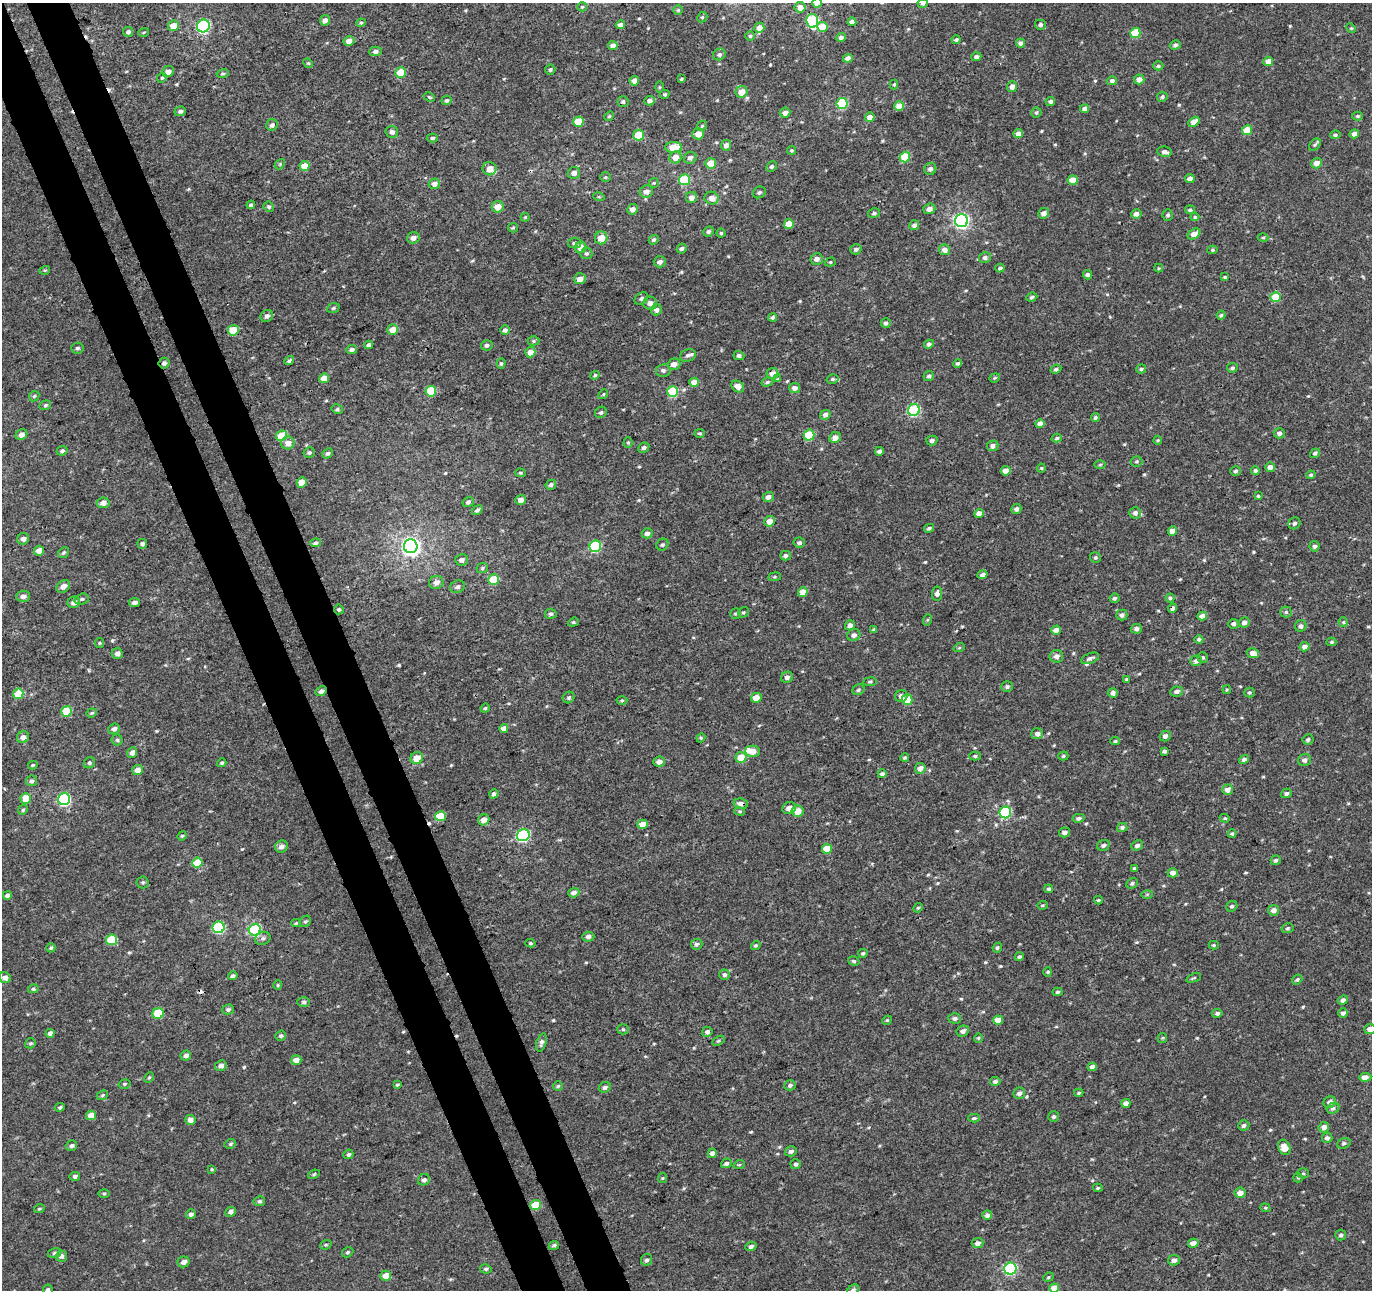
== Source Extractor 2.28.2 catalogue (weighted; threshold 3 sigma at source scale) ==
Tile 11 of 4 x 4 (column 3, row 3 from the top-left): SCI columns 2797-4166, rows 1421-2708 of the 5660 x 5457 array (HDU 1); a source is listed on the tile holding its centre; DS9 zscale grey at full resolution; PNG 1374 x 1292 px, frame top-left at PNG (2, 3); each listed source drawn as its Kron ellipse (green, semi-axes under 4 px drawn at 4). Shown black and unused: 6% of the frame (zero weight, under 3 of 4 exposures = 5% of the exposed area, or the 3 px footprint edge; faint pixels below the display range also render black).
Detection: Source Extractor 2.28.2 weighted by HDU 2 'WHT'; one run over the whole footprint, this tile lists its part. Background 0.00192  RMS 0.0036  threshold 0.0161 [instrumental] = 3 sigma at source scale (4.5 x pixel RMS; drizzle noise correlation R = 1.50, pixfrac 1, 0.0396/0.0396 arcsec/px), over >= 5 px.
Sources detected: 569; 4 cosmic-ray / hot-pixel residue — neither listed nor drawn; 4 inside a brighter listed object's ellipse — not listed separately; of the other 561, all 500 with FLUX_AUTO >= 0.386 (the completeness limit of this list) listed and drawn (61 fainter detections not listed), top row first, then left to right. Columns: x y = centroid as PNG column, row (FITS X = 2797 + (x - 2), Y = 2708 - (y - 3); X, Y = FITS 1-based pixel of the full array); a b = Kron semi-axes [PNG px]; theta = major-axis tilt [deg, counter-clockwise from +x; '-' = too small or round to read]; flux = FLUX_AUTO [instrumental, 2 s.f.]
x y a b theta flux
817 3 4 4 - 4.3
923 3 5 5 - 0.73
582 7 5 4 - 0.44
800 7 5 5 - 3
678 10 5 5 - 0.47
702 17 5 4 - 0.53
325 20 5 5 - 1.6
812 21 7 6 - 33
852 22 4 4 - 1.5
361 23 4 4 - 0.43
620 25 5 4 - 1.5
1040 25 5 5 - 0.88
173 26 5 5 - 4.2
203 26 6 6 - 49
823 27 5 5 - 5.9
759 28 5 5 - 2.8
1351 28 5 4 - 0.39
128 32 5 5 - 0.95
144 32 5 3 - 0.39
1135 33 5 5 - 10
750 36 5 5 - 0.53
841 37 5 4 - 1.1
956 40 4 4 - 0.75
349 41 5 5 - 2.3
1020 43 4 4 - 1.2
613 45 5 4 - 1.8
1175 45 5 4 - 0.8
376 51 6 5 - 1.1
719 54 6 5 - 0.94
976 57 5 4 - 1.3
848 58 5 4 - 1.7
1268 61 5 4 - 3.1
308 63 5 4 - 0.43
1158 66 5 4 - 0.66
550 70 5 5 - 0.66
168 71 6 5 - 2.4
401 72 5 5 - 7.5
223 73 6 4 14 0.59
162 78 5 4 - 0.5
681 79 3 3 - 0.44
1139 79 5 5 - 2.4
634 81 5 4 - 2.2
1112 81 5 4 - 1
894 84 5 4 - 0.45
660 87 5 4 - 0.42
1012 87 5 5 - 2
742 92 6 5 - 4.9
665 94 5 4 - 0.55
429 97 6 3 -27 0.42
1162 97 5 4 - 0.81
447 100 5 4 - 0.67
649 101 5 4 - 1.4
1050 101 5 4 - 0.79
623 102 5 5 - 0.71
842 104 5 5 - 22
899 106 5 5 - 5.3
1085 109 4 4 - 1.6
180 111 6 5 - 1.1
1036 112 5 5 - 0.62
785 113 5 5 - 1.8
609 116 5 4 - 0.43
1358 116 5 4 - 0.66
870 117 5 4 - 2.5
578 122 5 5 - 8.7
1194 122 6 4 38 3.3
272 125 6 5 - 1.1
702 126 6 4 45 0.5
1247 130 5 5 - 6.1
392 132 6 5 - 1.4
698 134 6 5 - 3.2
1018 134 5 4 - 2
1354 134 4 4 - 2.1
638 135 5 5 - 9.3
1335 135 5 4 - 0.61
432 138 5 4 - 0.57
726 145 5 5 - 1.8
1315 145 7 5 49 0.64
674 147 8 5 -1 7.7
792 150 4 4 - 0.52
1165 152 8 5 -8 1.4
676 157 6 6 - 3.3
905 157 5 5 - 13
690 158 6 6 - 1.2
711 163 5 5 - 5
1316 163 5 5 - 2.4
280 164 6 4 48 0.45
305 166 5 5 - 5.6
771 166 6 5 - 0.72
490 169 7 6 - 3.1
930 169 6 6 - 1.3
574 173 6 6 - 1.5
605 177 5 4 - 0.47
1190 178 5 4 - 1.5
684 180 5 5 - 15
1073 180 5 4 - 4.4
654 183 5 5 - 0.48
434 184 6 5 - 1.9
646 192 7 6 - 1.8
759 192 7 5 29 0.87
599 197 6 3 -17 0.45
691 197 5 5 - 2.3
712 198 7 6 - 2.5
251 205 4 3 - 0.82
269 207 5 5 - 0.74
498 207 6 5 - 3.8
632 209 5 5 - 2.2
929 209 6 5 - 1.8
1190 210 5 4 - 0.67
874 213 6 4 14 0.59
1044 213 5 5 - 2.1
1136 214 5 5 - 1.7
1168 215 5 5 - 0.81
525 217 4 4 - 0.4
1195 217 4 4 - 0.43
961 221 6 6 - 90
789 224 5 5 - 4.3
914 225 5 4 - 1.1
513 228 5 4 - 0.44
708 231 5 5 - 0.8
721 233 4 4 - 0.49
1194 234 7 4 36 3.3
1263 237 5 3 - 0.43
413 238 6 5 - 1.7
601 238 6 6 - 4.7
654 240 5 4 - 0.74
575 243 7 5 9 1
581 247 6 5 - 4.4
682 249 5 4 - 0.87
856 249 6 5 - 0.97
945 250 5 5 - 2.5
1212 250 5 4 - 0.5
586 253 6 5 - 0.75
985 258 6 5 - 1
817 259 6 6 - 1.6
660 262 6 5 - 1.3
830 262 5 4 - 0.5
1000 268 4 4 - 0.79
1159 268 4 4 - 0.39
45 270 5 3 - 0.42
1088 275 4 4 - 0.96
1225 277 4 3 - 0.45
580 279 6 5 - 2.8
1032 297 5 4 - 0.62
1276 297 5 5 - 11
641 298 7 5 33 0.9
650 303 7 6 - 2.1
333 308 6 5 - 0.58
656 310 6 5 - 1.5
1221 315 4 4 - 0.5
267 316 6 6 - 1.2
773 317 4 4 - 0.65
886 323 5 5 - 1
233 330 5 5 - 7.6
393 330 5 5 - 4.4
505 330 5 4 - 1.1
534 341 6 4 1 0.58
929 344 5 4 - 0.86
369 345 4 4 - 0.97
487 345 6 5 - 0.98
77 348 6 5 - 0.74
352 350 5 4 - 0.98
530 352 5 5 - 3.8
688 355 8 6 19 1.1
739 356 5 4 - 0.88
289 361 5 3 - 0.71
164 363 5 5 - 1
958 363 5 4 - 0.68
501 364 5 4 - 0.57
674 364 6 5 - 2.1
1232 368 5 4 - 0.82
1056 369 5 4 - 0.8
1141 369 5 4 - 0.69
663 370 7 6 - 0.97
772 373 6 5 - 2.5
595 375 5 4 - 0.54
929 376 5 5 - 0.82
324 378 5 4 - 4.2
995 378 5 4 - 0.46
778 379 3 3 - 0.4
833 379 6 4 14 0.59
694 382 5 4 - 3.5
767 382 6 4 18 0.63
738 386 7 5 -37 2.4
794 388 5 5 - 1.6
431 391 5 5 - 14
673 391 5 5 - 19
603 394 5 4 - 0.47
34 396 6 4 44 0.55
45 405 6 4 21 0.58
337 409 6 4 -12 0.66
914 410 6 6 - 37
601 412 6 5 - 0.69
825 415 5 4 - 1.3
1095 417 4 4 - 0.61
1040 424 4 4 - 2.9
700 433 5 4 - 0.56
1279 433 5 5 - 1.2
21 435 6 5 - 1.6
809 435 5 5 - 14
281 436 5 5 - 7.8
835 437 6 5 - 2.1
1057 438 5 4 - 0.54
932 440 6 5 - 1
1158 440 4 4 - 0.41
628 442 5 4 - 0.45
288 443 7 6 - 2.6
993 446 6 5 - 1.3
644 448 6 5 - 0.92
62 451 5 4 - 0.72
879 451 4 4 - 0.94
309 453 6 5 - 0.65
328 453 6 4 40 0.77
1315 453 5 4 - 0.69
1136 461 6 5 - 0.61
1100 465 6 4 2 0.41
1270 467 5 5 - 1.8
1041 468 4 4 - 0.4
1255 470 4 4 - 0.67
1006 471 5 4 - 3.4
1236 471 5 5 - 0.75
520 473 5 4 - 0.46
1311 475 4 4 - 0.64
302 483 5 5 - 3.5
551 485 5 4 - 0.8
1258 496 4 4 - 0.44
768 497 5 4 - 1.9
521 500 5 5 - 2.5
468 502 6 5 - 0.85
103 503 6 5 - 1.9
1016 509 5 4 - 1.1
477 510 6 4 37 0.81
979 513 4 4 - 2.3
1135 513 5 5 - 1.3
769 521 5 5 - 2.6
1294 523 6 5 - 0.87
929 528 5 4 - 0.74
1172 531 5 4 - 2.8
647 533 5 5 - 1.3
23 539 6 5 - 1.5
315 543 5 4 - 0.74
799 543 5 5 - 0.93
142 544 5 5 - 0.96
662 545 6 5 - 0.68
411 546 7 6 - 160
595 546 6 5 - 32
1314 546 5 5 - 0.97
39 551 5 5 - 2.6
63 553 6 5 - 0.6
785 556 5 4 - 0.84
1095 557 5 5 - 0.59
462 560 6 5 - 1.3
482 568 6 5 - 0.59
982 575 5 4 - 1.2
775 577 6 3 8 0.49
493 579 5 5 - 11
436 582 7 6 - 2.1
63 586 7 5 36 2
458 587 7 6 - 1.1
803 592 5 5 - 4.1
937 594 7 5 84 1.3
23 596 7 5 4 1.5
1114 598 5 4 - 0.86
1170 598 4 4 - 0.56
82 599 7 5 17 0.78
74 602 6 5 - 1.7
134 603 5 4 - 1.3
1173 608 5 4 - 1.2
339 609 5 5 - 0.67
743 612 5 4 - 0.52
1286 612 5 5 - 0.67
736 613 6 5 - 0.58
551 614 6 5 - 0.79
1122 615 5 5 - 1
1202 616 5 4 - 2
927 620 6 4 71 0.45
573 622 5 4 - 0.52
1244 622 5 5 - 1.5
1343 622 5 4 - 0.48
1233 624 5 5 - 1.1
850 625 5 4 - 1.7
1301 626 6 5 - 1.3
1136 629 5 5 - 1
874 630 4 3 - 0.6
1056 630 5 4 - 1.8
854 635 6 6 - 1.4
1199 639 4 4 - 0.77
1331 642 5 4 - 0.51
99 643 5 4 - 0.43
1305 647 5 4 - 1.7
959 648 6 3 19 0.43
117 653 5 5 - 1.4
1253 653 6 5 - 2.8
1056 656 7 6 - 1.6
1203 657 5 5 - 0.65
1090 658 9 5 20 1.1
1196 661 6 5 - 1.5
787 677 6 5 - 1.3
1127 679 3 3 - 0.51
870 682 6 3 8 0.51
1007 687 6 5 - 0.81
858 690 6 5 - 0.69
1227 690 4 3 - 0.44
321 691 6 4 28 1.3
1177 691 6 5 - 1.2
1249 692 5 5 - 0.57
1113 693 5 5 - 1.4
18 694 5 5 - 8.8
901 696 6 6 - 1.5
569 697 6 5 - 0.67
756 698 5 5 - 3.9
622 700 5 3 - 0.41
907 700 5 5 - 11
485 708 5 4 - 0.45
67 711 5 5 - 13
92 713 5 4 - 0.49
504 728 4 4 - 2.4
114 729 6 5 - 1.2
1037 734 6 5 - 1.4
1165 736 5 5 - 1.3
23 737 6 5 - 1.6
701 738 4 4 - 0.45
1308 739 5 5 - 0.82
117 740 5 5 - 0.63
1115 741 5 4 - 0.53
752 751 7 5 -1 4
1164 751 4 3 - 0.84
132 753 5 4 - 1.5
975 756 6 4 -1 0.59
1063 756 5 4 - 0.52
741 757 5 5 - 5.6
905 757 4 3 - 0.6
417 758 6 6 - 4.4
1244 759 5 4 - 0.93
1304 760 7 6 - 1.3
659 762 6 5 - 1.8
89 763 6 5 - 0.76
222 763 5 4 - 0.66
33 765 5 3 - 0.5
920 768 5 5 - 2
137 770 5 5 - 2.5
882 774 4 4 - 0.98
31 781 5 5 - 0.8
1228 790 5 5 - 2.7
1286 793 5 4 - 0.93
494 794 5 4 - 1
26 798 5 5 - 7.5
64 799 6 6 - 51
741 804 7 5 -11 1.5
789 808 7 6 - 2.1
23 810 5 4 - 0.5
740 811 5 4 - 0.47
798 811 6 6 - 4
1005 812 6 6 - 30
440 816 5 5 - 8.2
1078 818 6 4 12 0.86
1225 818 5 4 - 0.45
484 820 6 5 - 2.6
642 824 5 4 - 4.1
1122 827 5 4 - 0.93
1064 832 5 5 - 1.5
1232 834 4 4 - 0.5
523 835 6 6 - 46
182 836 5 4 - 0.46
1103 845 6 5 - 0.92
1137 845 6 5 - 1.1
281 847 6 6 - 1.6
827 849 5 5 - 6.7
1276 860 5 4 - 0.7
197 863 5 5 - 9.9
1135 868 4 3 - 0.62
1173 873 5 4 - 2
143 882 6 6 - 0.65
1132 883 6 5 - 0.76
1049 889 4 4 - 0.61
574 893 5 4 - 1.6
1147 894 6 4 2 0.41
7 895 4 4 - 1
1098 900 4 3 - 0.47
1042 905 5 4 - 0.47
1232 906 6 5 - 0.71
918 908 5 4 - 0.44
1274 910 5 5 - 2.1
305 921 6 5 - 0.72
296 923 5 4 - 0.5
218 927 6 6 - 37
1288 928 6 5 - 0.61
255 930 6 5 - 40
588 937 6 5 - 1.4
263 938 8 6 24 1.1
111 940 5 5 - 14
530 943 5 4 - 0.56
697 944 6 5 - 0.94
756 945 5 4 - 0.57
1214 945 5 4 - 0.51
51 948 5 4 - 0.6
997 948 5 4 - 0.57
863 953 4 4 - 0.58
1019 957 4 3 - 0.62
854 961 6 4 -18 0.65
1048 972 4 4 - 0.41
725 975 5 5 - 0.81
233 976 5 4 - 0.78
5 978 6 5 - 1.6
1194 978 8 3 22 0.44
1297 980 5 4 - 0.65
278 985 5 4 - 0.44
33 989 5 4 - 0.62
1057 992 5 4 - 0.61
1343 1000 5 4 - 1.3
304 1002 6 5 - 0.79
228 1009 6 5 - 0.81
1217 1013 5 4 - 1
1343 1013 5 5 - 1.1
158 1014 5 5 - 17
955 1018 6 5 - 1.1
887 1020 5 4 - 0.43
998 1020 5 4 - 3.9
623 1029 5 5 - 0.52
1370 1029 5 5 - 2.3
963 1031 6 5 - 1.3
707 1032 5 5 - 1.1
50 1033 4 4 - 1.4
281 1036 5 5 - 0.77
978 1038 4 4 - 0.42
1162 1038 5 4 - 0.41
718 1041 6 4 31 0.54
541 1042 9 5 72 1.2
30 1043 5 5 - 0.56
186 1056 5 5 - 1.4
296 1060 5 5 - 2.9
221 1066 6 5 - 1.6
1092 1067 5 4 - 1.6
149 1077 5 4 - 0.47
1365 1077 6 4 4 2.4
995 1081 5 4 - 0.81
124 1084 6 4 15 0.57
397 1085 4 2 - 0.42
790 1085 6 5 - 0.89
558 1086 5 4 - 0.48
605 1087 6 5 - 0.95
1019 1093 6 5 - 1.3
1079 1093 5 3 - 0.51
102 1095 6 4 24 0.52
1330 1102 6 5 - 1.6
1126 1103 5 4 - 1.9
60 1107 5 4 - 0.65
1333 1108 6 5 - 0.98
91 1115 5 5 - 3.5
1054 1117 5 5 - 0.79
974 1118 6 4 1 0.67
190 1120 5 5 - 1.9
1244 1125 5 5 - 1
1324 1127 5 5 - 2.1
1327 1138 5 5 - 1.2
1344 1143 7 5 20 0.78
230 1144 6 4 29 0.63
71 1146 6 5 - 0.9
1284 1147 8 6 -65 4
791 1151 6 5 - 1
712 1153 5 4 - 1.8
348 1154 5 4 - 0.77
726 1163 5 4 - 0.97
796 1164 5 5 - 0.93
739 1165 6 3 18 0.41
212 1169 4 3 - 0.39
1303 1173 5 5 - 0.55
314 1174 6 4 21 0.55
75 1176 5 4 - 0.89
663 1178 5 4 - 0.41
1298 1178 5 4 - 0.43
424 1180 6 5 - 1.1
1098 1188 5 4 - 0.48
104 1193 6 4 1 0.44
1240 1193 5 5 - 2.5
259 1201 6 5 - 0.71
536 1205 5 5 - 10
1265 1208 5 4 - 0.45
39 1209 5 4 - 0.45
231 1212 5 5 - 1.3
191 1214 5 4 - 1.1
987 1215 5 4 - 1.3
1341 1235 5 5 - 1
978 1243 6 5 - 1.5
1193 1243 5 4 - 1.8
326 1245 6 4 20 0.54
554 1245 5 4 - 0.75
751 1246 5 4 - 1.2
348 1252 6 5 - 0.64
54 1253 6 5 - 0.62
61 1256 5 5 - 1.3
647 1260 6 5 - 0.87
1174 1260 6 5 - 1.6
183 1262 6 5 - 1.8
486 1269 6 4 -12 0.64
1010 1269 6 6 - 49
386 1276 5 5 - 4
1048 1277 5 4 - 0.46
1054 1288 5 4 - 3.3
48 1290 5 5 - 0.69
853 1290 6 5 - 0.98
Overlapping masked pixels (flux is a lower limit): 6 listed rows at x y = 164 363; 772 373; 302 483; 1173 608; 321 691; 741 804
Isophote crosses this tile's border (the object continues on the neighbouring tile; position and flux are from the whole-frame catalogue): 6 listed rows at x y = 817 3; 923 3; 1370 1029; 1054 1288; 48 1290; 853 1290